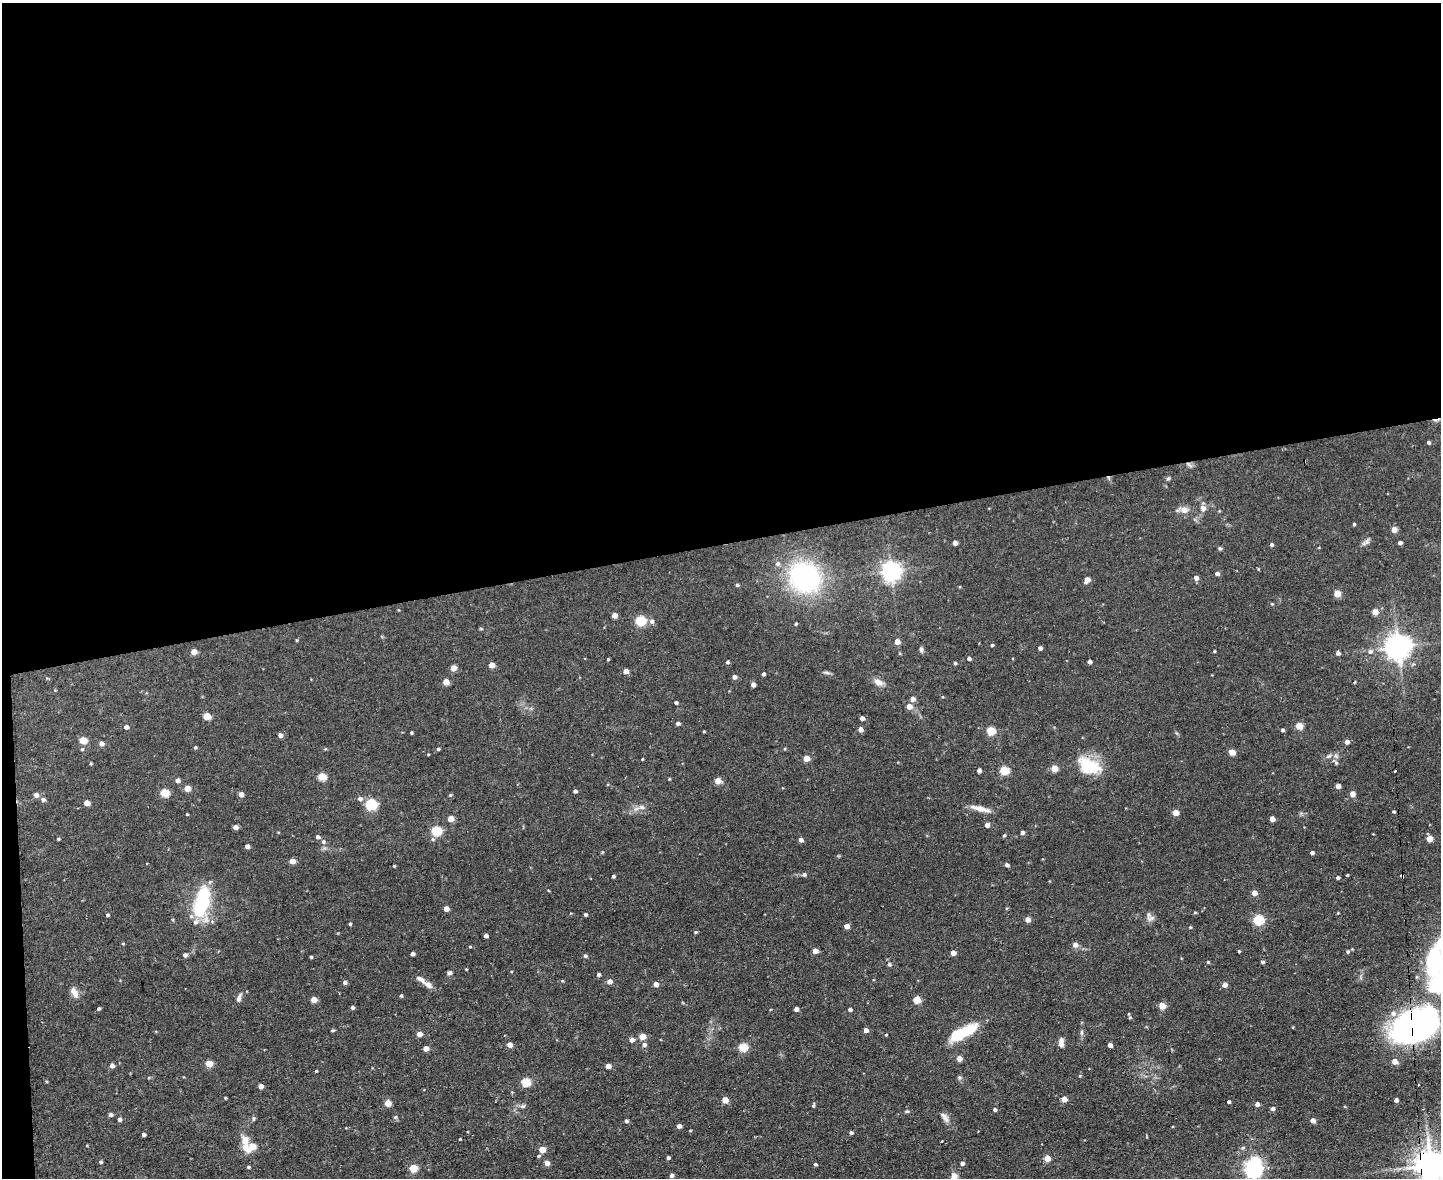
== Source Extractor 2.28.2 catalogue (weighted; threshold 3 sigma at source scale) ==
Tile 1 of 3 x 4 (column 1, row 1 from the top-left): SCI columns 239-1677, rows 3531-4706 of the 4684 x 4706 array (HDU 1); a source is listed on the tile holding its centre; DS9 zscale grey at full resolution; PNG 1443 x 1180 px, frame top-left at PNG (2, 3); no overlay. Shown black and unused: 47% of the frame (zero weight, under 2 of 3 exposures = <1% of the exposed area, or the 3 px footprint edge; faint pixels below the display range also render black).
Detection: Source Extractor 2.28.2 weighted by HDU 2 'WHT'; one run over the whole footprint, this tile lists its part. Background 0.0728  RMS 0.0067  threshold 0.0301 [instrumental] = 3 sigma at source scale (4.5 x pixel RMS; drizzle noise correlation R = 1.50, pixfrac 1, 0.05/0.05 arcsec/px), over >= 5 px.
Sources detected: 247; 3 inside a brighter object's white glare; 2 cosmic-ray / hot-pixel residue — not listed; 5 inside a brighter listed object's ellipse — not listed separately; the other 237 listed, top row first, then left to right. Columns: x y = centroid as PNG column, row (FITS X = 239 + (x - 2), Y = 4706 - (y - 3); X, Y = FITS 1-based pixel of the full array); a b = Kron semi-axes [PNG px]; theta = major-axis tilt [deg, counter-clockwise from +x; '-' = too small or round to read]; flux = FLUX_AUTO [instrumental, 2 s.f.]
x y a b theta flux
1428 442 4 3 - 1.2
1189 464 10 3 -40 1.4
1168 478 6 5 - 1
1203 508 9 7 81 3.2
1183 510 16 8 -3 4.7
1354 524 3 3 - 0.82
1394 529 4 4 - 6.5
1367 541 9 7 54 2.2
955 543 4 4 - 4.1
1400 543 4 4 - 1.7
1271 545 4 4 - 1.3
1220 548 4 4 - 1.2
777 564 7 7 - 2
891 571 7 6 - 350
1217 574 5 4 - 2
805 577 25 23 -41 120
1196 578 4 4 - 3.2
1087 580 6 4 53 4.7
737 585 4 4 - 0.95
1337 593 5 5 - 10
1272 604 4 3 - 0.61
1375 612 4 4 - 7.4
614 615 4 4 - 4.9
640 620 5 5 - 44
651 621 6 6 - 2.1
796 624 4 3 - 0.7
296 640 5 3 - 0.51
897 642 5 4 - 5.7
992 645 4 3 - 0.9
1398 647 8 8 - 540
1040 648 4 4 - 2
921 649 6 5 - 1.7
1214 651 3 3 - 0.61
1370 651 7 6 - 2.3
194 652 5 4 - 6.3
1338 653 4 4 - 1.8
608 659 3 3 - 0.63
969 659 4 4 - 1.8
727 662 4 4 - 1.1
1089 662 4 3 - 2.1
955 663 4 4 - 0.88
491 665 5 4 - 5.6
453 668 4 4 - 6.8
626 671 4 4 - 5.3
826 673 10 4 -11 1.3
763 674 3 3 - 1.6
734 677 5 4 - 2.6
446 682 4 4 - 8.5
878 682 14 8 -25 4.1
1355 682 4 3 - 0.55
753 684 4 4 - 2.8
912 699 5 4 - 3.5
676 702 3 3 - 1.3
909 706 5 5 - 6.2
206 716 5 4 - 12
862 718 4 4 - 2.6
677 723 5 4 - 1.7
1299 726 5 4 - 13
126 727 5 4 - 2.3
860 729 4 4 - 3.4
1282 730 4 3 - 1.3
704 731 4 3 - 0.51
991 731 5 5 - 24
411 733 3 3 - 0.67
280 735 5 5 - 2
83 740 5 4 - 13
1347 742 4 4 - 3
101 743 5 4 - 2.9
195 747 4 3 - 0.87
82 749 5 4 - 0.81
438 749 4 3 - 0.95
1232 752 5 4 - 9.4
1329 756 9 5 27 1.8
806 758 5 4 - 9.2
642 759 3 2 - 0.51
1336 762 9 5 -57 1.8
91 763 4 3 - 0.58
1089 766 30 18 -24 22
1054 768 5 4 - 11
979 770 4 4 - 2.9
1004 770 5 5 - 29
322 776 5 5 - 19
669 779 3 3 - 0.59
177 780 5 4 - 2.7
718 781 5 4 - 8
1338 786 4 4 - 4.8
187 788 5 4 - 7.5
575 791 4 4 - 1.5
164 793 5 5 - 22
241 794 4 4 - 4
1352 794 6 6 - 3
36 795 5 5 - 2.6
450 795 5 4 - 0.75
43 799 6 5 - 1.8
360 799 6 5 - 2.3
87 803 5 4 - 6
371 804 6 5 - 66
642 807 9 6 -3 2.7
980 809 26 6 -14 5.9
1393 811 3 3 - 0.91
1175 813 4 4 - 8.5
187 814 3 3 - 0.52
451 819 5 4 - 6.9
1272 819 4 4 - 4.7
987 825 5 4 - 2.9
235 827 4 4 - 3.7
436 831 5 5 - 38
1022 832 4 4 - 2
1004 835 4 3 - 0.95
318 837 5 4 - 1.8
58 839 3 3 - 0.69
1429 839 4 4 - 9
801 840 5 4 - 2.4
323 842 6 6 - 1.5
247 846 4 4 - 2.5
1312 853 4 3 - 2
292 861 5 4 - 5.8
1007 865 4 4 - 1.8
394 866 3 3 - 0.61
804 874 6 5 - 1.5
1347 875 3 3 - 0.6
613 876 3 3 - 1.2
1402 876 4 3 - 2.9
1338 878 4 4 - 1.4
1254 893 5 4 - 4.9
201 902 33 15 75 45
446 909 4 4 - 4.8
1195 912 5 3 - 0.6
585 914 4 3 - 1.2
108 915 4 4 - 0.96
1151 918 12 8 8 2.9
1027 920 5 4 - 4.2
1258 920 5 5 - 47
350 924 3 3 - 0.99
846 926 4 4 - 4.7
1190 927 4 3 - 0.58
696 932 4 4 - 0.78
486 936 4 3 - 2.1
123 943 4 4 - 0.64
1075 945 6 5 - 2.9
470 947 5 3 - 0.61
815 951 4 4 - 5.4
1239 951 3 3 - 0.8
1348 952 5 5 - 1
953 953 4 4 - 4.4
412 954 4 4 - 2
185 955 5 5 - 1.9
585 956 5 4 - 1.2
311 957 3 3 - 0.75
1208 962 4 4 - 0.69
1262 962 4 3 - 1.2
1432 963 80 18 -86 56
889 964 6 5 - 1.1
466 969 3 3 - 0.57
449 973 5 4 - 1.6
598 975 4 4 - 1.4
562 981 5 3 - 0.58
609 981 5 4 - 4
345 982 4 4 - 1.9
656 984 5 5 - 3.3
428 985 12 6 -35 3.5
1225 985 4 4 - 3.8
74 992 15 8 -62 4.3
401 996 4 4 - 1
239 998 12 5 71 2.4
313 999 4 4 - 7.3
917 1000 5 5 - 15
1162 1006 5 4 - 13
352 1007 4 4 - 1.5
98 1009 4 4 - 1
796 1009 4 4 - 3
850 1009 4 3 - 1.4
1130 1017 5 4 - 0.78
1293 1027 4 2 - 0.43
1413 1029 47 32 18 170
332 1030 4 3 - 0.81
866 1030 4 4 - 3.6
964 1032 33 12 34 24
1082 1032 8 4 -82 1.3
419 1034 5 4 - 4.8
886 1035 3 3 - 0.52
642 1036 5 4 - 9
632 1040 5 5 - 3.3
1061 1043 11 6 89 3.6
510 1045 4 4 - 4.9
644 1045 6 5 - 2.3
1110 1045 4 4 - 3.1
743 1047 5 5 - 28
426 1048 4 4 - 5.4
959 1058 4 4 - 5.1
209 1063 5 4 - 12
112 1066 5 4 - 2.8
608 1066 4 4 - 5.4
316 1071 4 3 - 0.55
959 1078 6 5 - 1.1
525 1082 5 5 - 26
1418 1085 3 3 - 1.7
261 1086 4 4 - 4
225 1098 4 3 - 0.5
1064 1099 5 4 - 5.8
725 1100 5 4 - 9.4
1396 1100 4 4 - 2.1
1229 1102 3 3 - 1.3
388 1103 7 6 - 3.9
1257 1104 4 4 - 3
813 1105 6 4 62 0.89
523 1106 8 4 1 1.4
1273 1109 4 4 - 1.8
995 1110 4 4 - 1.5
907 1111 6 4 1 0.92
111 1114 5 4 - 1.7
395 1117 6 5 - 0.95
944 1117 16 7 -53 3.3
119 1119 5 4 - 1.7
253 1119 6 4 72 0.9
1313 1120 4 4 - 4.2
626 1121 4 3 - 1.3
679 1126 4 4 - 2.6
851 1133 4 4 - 1.3
144 1135 4 3 - 1.4
460 1139 2 2 - 0.5
245 1140 15 10 -85 6.1
252 1146 5 5 - 12
542 1149 5 4 - 9.8
538 1156 5 4 - 0.84
668 1158 3 3 - 1.2
1047 1158 5 4 - 8.8
101 1162 4 4 - 0.98
547 1163 5 4 - 3.8
962 1163 4 4 - 2.2
815 1164 4 4 - 1
1431 1165 9 9 - 1200
248 1167 4 3 - 0.83
413 1168 5 5 - 17
1253 1169 7 6 - 250
672 1175 5 4 - 2.1
954 1176 9 8 - 5.4
Overlapping masked pixels (flux is a lower limit): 4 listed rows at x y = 1189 464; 1402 876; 1413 1029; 1431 1165
Isophote crosses this tile's border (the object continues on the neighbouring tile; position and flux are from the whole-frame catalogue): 3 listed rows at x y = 1431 1165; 1253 1169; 954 1176